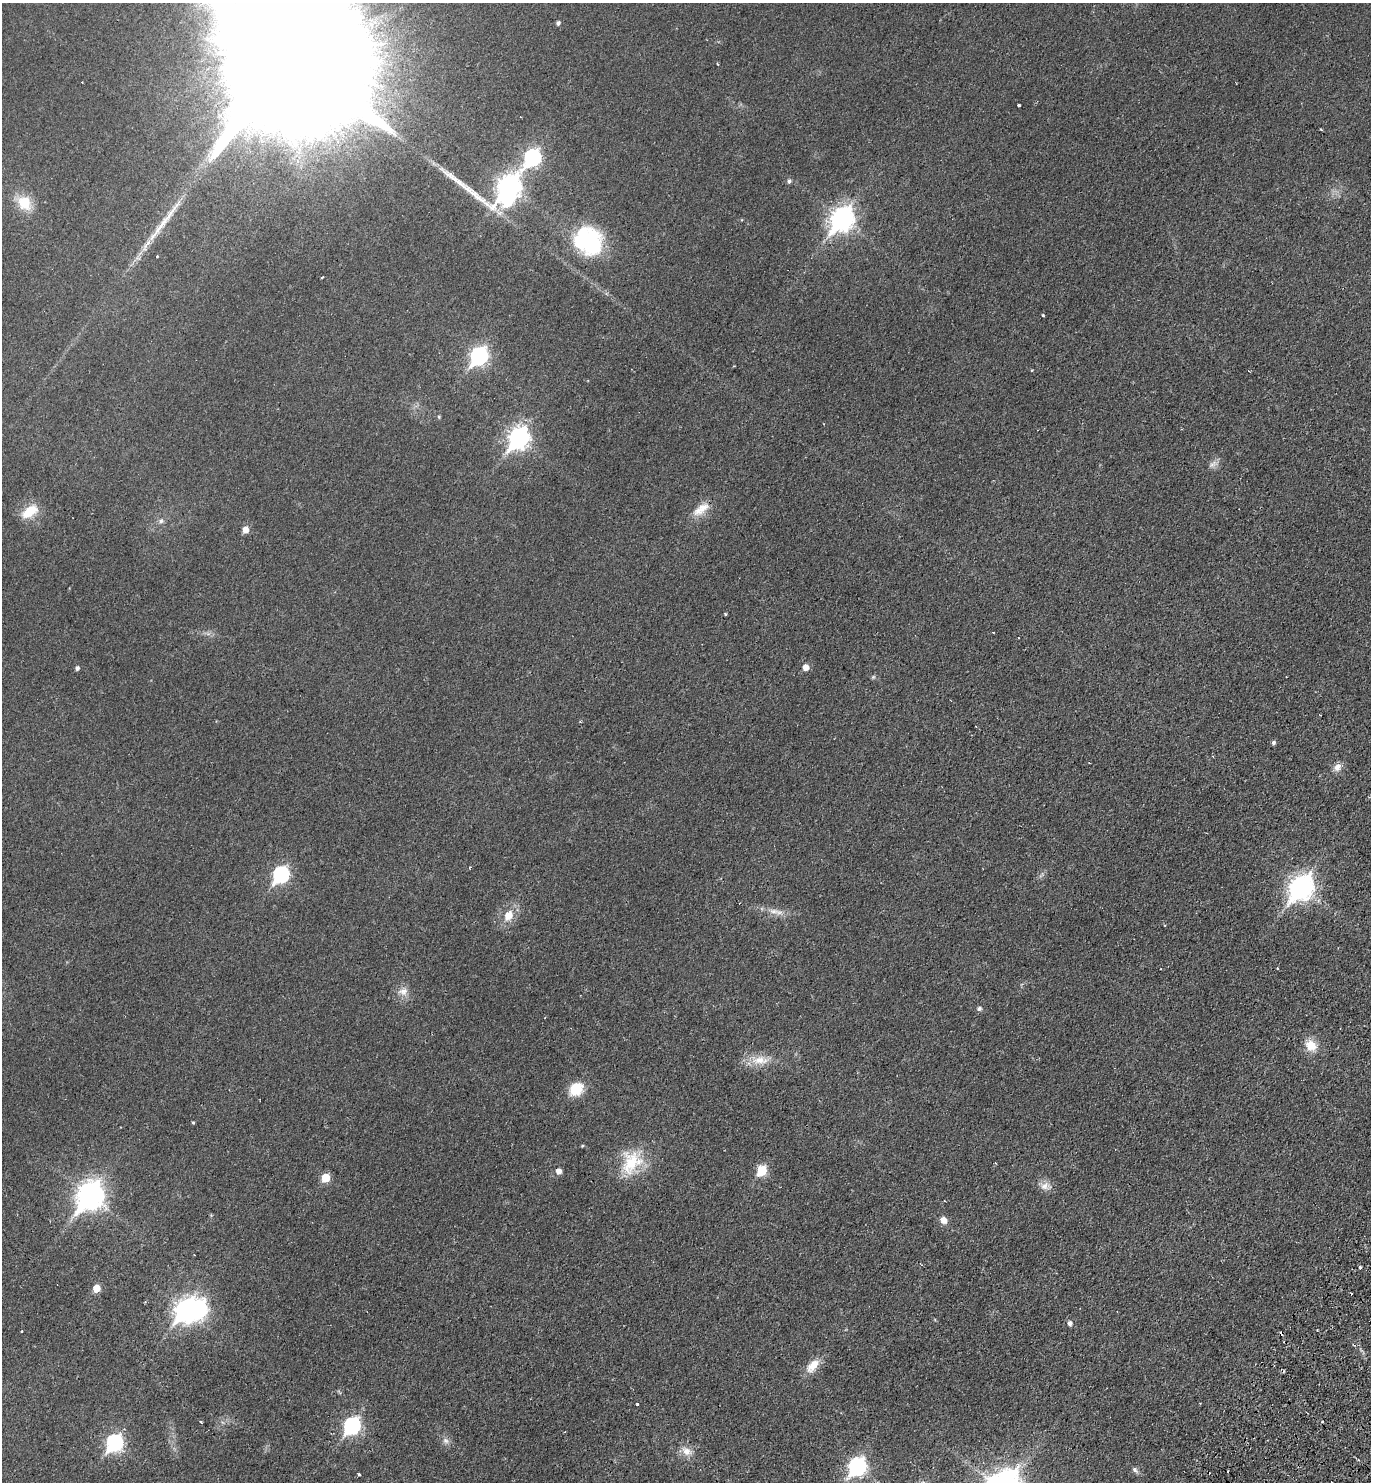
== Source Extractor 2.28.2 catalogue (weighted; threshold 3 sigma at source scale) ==
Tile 6 of 4 x 4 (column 2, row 2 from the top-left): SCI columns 1714-3082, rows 2999-4478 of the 6027 x 6000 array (HDU 1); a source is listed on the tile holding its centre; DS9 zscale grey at full resolution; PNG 1373 x 1484 px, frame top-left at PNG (2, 3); no overlay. Shown black and unused: <1% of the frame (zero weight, under 2 of 3 exposures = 3% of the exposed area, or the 3 px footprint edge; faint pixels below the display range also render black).
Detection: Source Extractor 2.28.2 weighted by HDU 2 'WHT'; one run over the whole footprint, this tile lists its part. Background 0.0252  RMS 0.0045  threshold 0.0202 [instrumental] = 3 sigma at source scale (4.5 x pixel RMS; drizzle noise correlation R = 1.50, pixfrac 1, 0.05/0.05 arcsec/px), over >= 5 px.
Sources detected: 74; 4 inside a brighter object's white glare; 9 cosmic-ray / hot-pixel residue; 1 long thin detection or spike segment (spike, bleed or trail) — not listed; the other 60 listed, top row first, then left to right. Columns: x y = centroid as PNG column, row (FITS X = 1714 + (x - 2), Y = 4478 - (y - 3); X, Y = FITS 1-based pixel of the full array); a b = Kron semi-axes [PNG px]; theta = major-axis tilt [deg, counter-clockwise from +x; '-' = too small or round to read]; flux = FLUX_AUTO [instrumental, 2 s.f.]
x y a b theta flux
558 23 5 5 - 1.1
292 57 92 31 -40 59000
717 64 4 2 - 0.38
1019 105 3 3 - 1.6
532 158 10 7 51 94
789 181 6 5 - 1.1
509 187 23 11 1 290
24 203 16 14 -56 11
842 219 11 8 55 310
588 241 33 30 -11 43
157 256 3 2 - 0.46
322 277 3 2 - 0.44
1043 315 3 2 - 0.62
479 356 9 7 55 130
439 417 4 4 - 0.54
518 438 11 8 57 180
1213 464 14 6 31 2.1
701 509 26 11 37 6.7
30 511 22 12 36 9.4
161 521 7 7 - 1.3
245 530 6 5 - 4.2
725 614 3 3 - 0.62
806 667 5 5 - 3.8
77 668 5 4 - 1.2
873 677 6 4 44 0.61
1273 742 5 4 - 1
1337 767 11 8 58 2.9
470 867 4 2 - 0.36
281 875 9 7 56 86
1301 887 11 8 52 310
774 911 18 6 -5 3.6
508 915 16 12 58 6.5
403 991 14 11 2 3.9
979 1008 5 5 - 1.2
1311 1045 14 11 -41 6.9
760 1060 28 11 -6 7.9
576 1089 17 13 44 11
193 1122 4 4 - 0.49
582 1146 4 3 - 0.43
631 1162 35 26 65 19
558 1171 6 6 - 2.5
762 1171 6 6 - 21
326 1178 6 5 - 12
1045 1186 15 11 -9 3.4
90 1196 12 9 56 430
943 1220 9 8 - 2.8
1360 1268 3 3 - 1.2
96 1288 6 6 - 6.5
185 1310 10 8 71 220
1069 1323 6 5 - 1.6
813 1366 21 10 46 6.2
637 1404 3 3 - 0.82
201 1422 3 3 - 0.57
352 1426 9 7 58 94
445 1440 10 7 -44 1.9
114 1443 9 7 59 95
687 1451 15 10 -27 4.1
857 1467 9 7 56 130
1135 1470 9 5 -50 1.3
359 1474 3 3 - 0.92
Isophote crosses this tile's border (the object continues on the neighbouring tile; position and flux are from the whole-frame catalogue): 1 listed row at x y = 292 57